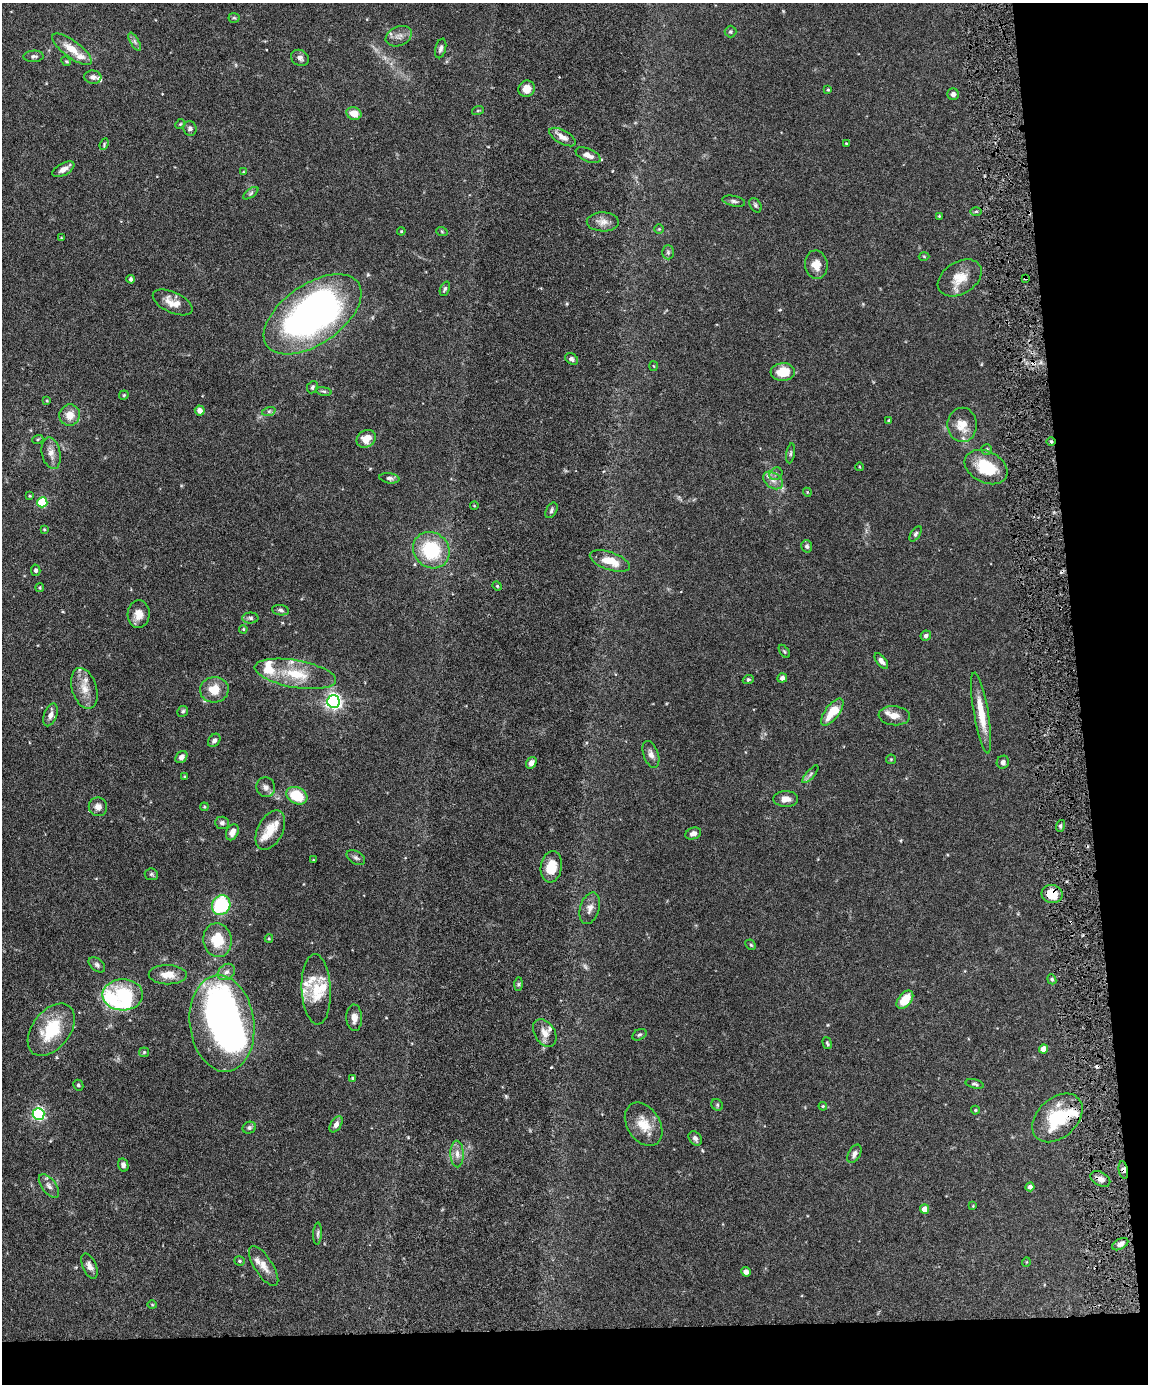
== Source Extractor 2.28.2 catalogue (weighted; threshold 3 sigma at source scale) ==
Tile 12 of 4 x 3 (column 4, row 3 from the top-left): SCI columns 3439-4584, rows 239-1620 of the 4586 x 4516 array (HDU 1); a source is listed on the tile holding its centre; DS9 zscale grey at full resolution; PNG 1150 x 1386 px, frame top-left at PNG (2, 3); each listed source drawn as its Kron ellipse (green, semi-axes under 4 px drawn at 4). Shown black and unused: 10% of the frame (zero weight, under 4 of 8 exposures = <1% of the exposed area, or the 3 px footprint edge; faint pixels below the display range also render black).
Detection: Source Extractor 2.28.2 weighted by HDU 2 'WHT'; one run over the whole footprint, this tile lists its part. Background 0.0981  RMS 0.0031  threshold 0.0127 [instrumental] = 3 sigma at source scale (4.09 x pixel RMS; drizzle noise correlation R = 1.36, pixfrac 0.8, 0.05/0.05 arcsec/px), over >= 5 px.
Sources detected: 193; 1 too faint to see at this stretch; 3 inside a brighter object's white glare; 1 cosmic-ray / hot-pixel residue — neither listed nor drawn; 19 inside a brighter listed object's ellipse — not listed separately; the other 169 listed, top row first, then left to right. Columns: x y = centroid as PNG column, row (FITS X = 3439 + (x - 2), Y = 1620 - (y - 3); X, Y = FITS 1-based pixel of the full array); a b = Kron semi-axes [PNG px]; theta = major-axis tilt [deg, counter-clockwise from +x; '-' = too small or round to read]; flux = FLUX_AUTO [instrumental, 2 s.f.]
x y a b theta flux
234 18 5 5 - 0.37
730 32 6 6 - 0.48
399 36 14 9 23 1.9
135 42 10 4 -60 0.73
441 48 10 5 76 0.83
72 49 24 8 -37 4.7
34 56 10 5 2 0.73
300 58 9 7 -31 1.2
66 61 5 4 - 0.32
93 77 8 6 -6 1
526 89 8 8 - 2.9
828 90 4 3 - 0.28
953 94 6 5 - 1.1
478 110 6 4 20 0.33
354 114 7 6 - 3.5
180 124 5 4 - 0.34
190 129 7 6 - 0.95
562 137 15 6 -29 2
846 143 3 3 - 0.21
104 144 6 3 69 0.34
588 155 13 6 -24 1.9
63 169 12 6 28 1.7
243 172 3 3 - 0.23
251 193 9 4 36 0.59
734 201 11 5 -11 0.76
755 205 8 5 -59 0.62
976 211 6 4 1 0.42
939 216 4 3 - 0.28
603 222 16 9 -1 2.2
659 229 5 5 - 0.33
401 231 4 3 - 0.25
442 232 6 3 -20 0.29
61 238 4 3 - 0.21
668 252 7 5 -90 0.6
924 256 5 3 - 0.23
816 265 14 11 -82 3.3
960 278 24 16 32 5.3
1025 278 3 3 - 0.39
131 279 4 3 - 0.75
445 289 7 4 68 0.62
173 302 21 10 -25 3.4
313 314 55 30 35 120
572 359 7 5 -33 0.81
654 366 5 3 - 0.24
783 372 12 9 5 5.9
312 387 6 5 - 0.53
324 391 8 4 -9 0.51
124 395 4 4 - 0.34
47 401 4 4 - 0.27
200 410 5 5 - 1.5
269 411 7 4 18 0.55
70 415 11 10 - 3.4
888 420 3 2 - 0.27
962 425 17 14 89 4.3
38 439 5 3 - 0.31
366 439 10 8 32 3.6
1051 442 4 3 - 0.33
987 450 5 5 - 0.46
51 453 16 9 -78 2.2
791 453 10 3 81 0.51
860 467 4 3 - 0.21
986 467 22 15 -26 11
776 474 7 6 - 0.75
389 478 10 5 -8 0.76
773 480 11 7 -36 1.7
807 492 4 3 - 0.24
30 496 3 3 - 0.28
42 502 5 5 - 15
474 506 4 3 - 0.21
551 510 8 5 62 0.62
44 529 3 3 - 0.24
915 534 9 4 56 0.58
807 546 6 5 - 0.78
431 550 19 17 -42 17
610 561 21 9 -19 5.5
36 570 5 4 - 0.62
497 586 5 4 - 0.33
40 588 4 3 - 0.3
280 610 9 5 -10 0.67
139 614 14 11 85 2.8
250 618 8 5 -1 0.64
243 629 4 3 - 0.28
926 636 5 5 - 0.72
784 651 7 4 -54 0.36
881 661 9 4 -52 1.2
295 674 41 13 -10 9.6
782 678 5 4 - 0.92
748 680 5 4 - 0.4
84 688 21 12 -73 4
214 690 14 12 3 4.8
333 701 6 6 - 94
183 711 6 5 - 0.51
832 712 16 7 53 6.1
981 713 41 7 -80 6.7
51 715 12 6 70 1.4
894 716 16 9 -5 2.5
214 740 7 5 49 0.89
651 754 14 7 -71 1.6
181 757 7 5 47 1.3
891 759 5 4 - 0.31
1003 762 6 6 - 0.81
531 763 6 5 - 1.2
810 774 11 4 48 0.73
185 777 4 4 - 0.29
266 787 10 9 - 1.3
297 796 11 8 -28 9.2
786 799 12 7 0 2.2
98 807 9 9 - 1.7
204 807 4 3 - 0.24
222 823 7 6 - 0.75
1060 826 6 3 72 0.39
270 830 21 12 62 4.8
232 832 8 6 65 1.9
693 834 8 5 21 1.2
356 858 10 6 -31 0.82
314 860 4 2 - 0.19
551 867 16 10 81 5
151 874 6 5 - 0.5
1052 894 10 9 - 6.6
221 905 10 9 - 21
590 908 16 9 74 2
269 939 4 4 - 0.3
217 940 17 14 -81 7.5
751 945 6 4 -44 0.41
97 965 9 6 -40 0.76
226 972 9 7 38 1.3
168 975 19 9 -1 3.3
1052 979 5 4 - 0.42
518 984 7 4 89 0.48
316 989 35 14 -87 8.3
123 995 20 15 -1 13
905 1000 10 6 50 5.6
354 1018 13 7 -87 2
222 1023 48 32 -83 120
51 1030 30 19 52 14
545 1033 15 10 -58 2.5
639 1035 7 5 29 0.55
827 1043 6 3 -73 0.45
1044 1049 4 4 - 3.4
144 1052 5 5 - 0.35
353 1078 4 3 - 0.32
975 1084 9 4 -13 0.5
78 1085 5 4 - 0.51
717 1105 6 5 - 0.49
823 1106 4 4 - 0.29
975 1110 4 4 - 0.29
39 1114 6 6 - 49
1057 1118 29 19 43 15
336 1124 9 5 58 1.2
644 1124 24 16 -57 5.6
249 1128 7 5 25 0.66
695 1138 8 6 -50 0.9
457 1154 13 6 -89 1.8
854 1154 10 6 62 1.1
123 1165 7 5 -78 0.86
1123 1170 9 4 -79 1.1
1100 1179 10 7 -29 1.5
49 1186 14 7 -52 1.4
1030 1187 4 4 - 1
973 1206 4 4 - 0.23
924 1209 4 4 - 2.6
318 1234 11 3 87 0.6
1120 1244 9 5 29 1.3
239 1261 5 4 - 0.41
1026 1262 5 3 - 0.21
89 1266 13 7 -66 1.7
264 1266 23 9 -57 2.9
746 1272 5 4 - 1.1
152 1305 5 3 - 0.25
Overlapping masked pixels (flux is a lower limit): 6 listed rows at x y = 1025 278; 1051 442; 1052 894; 1057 1118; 1123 1170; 1100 1179